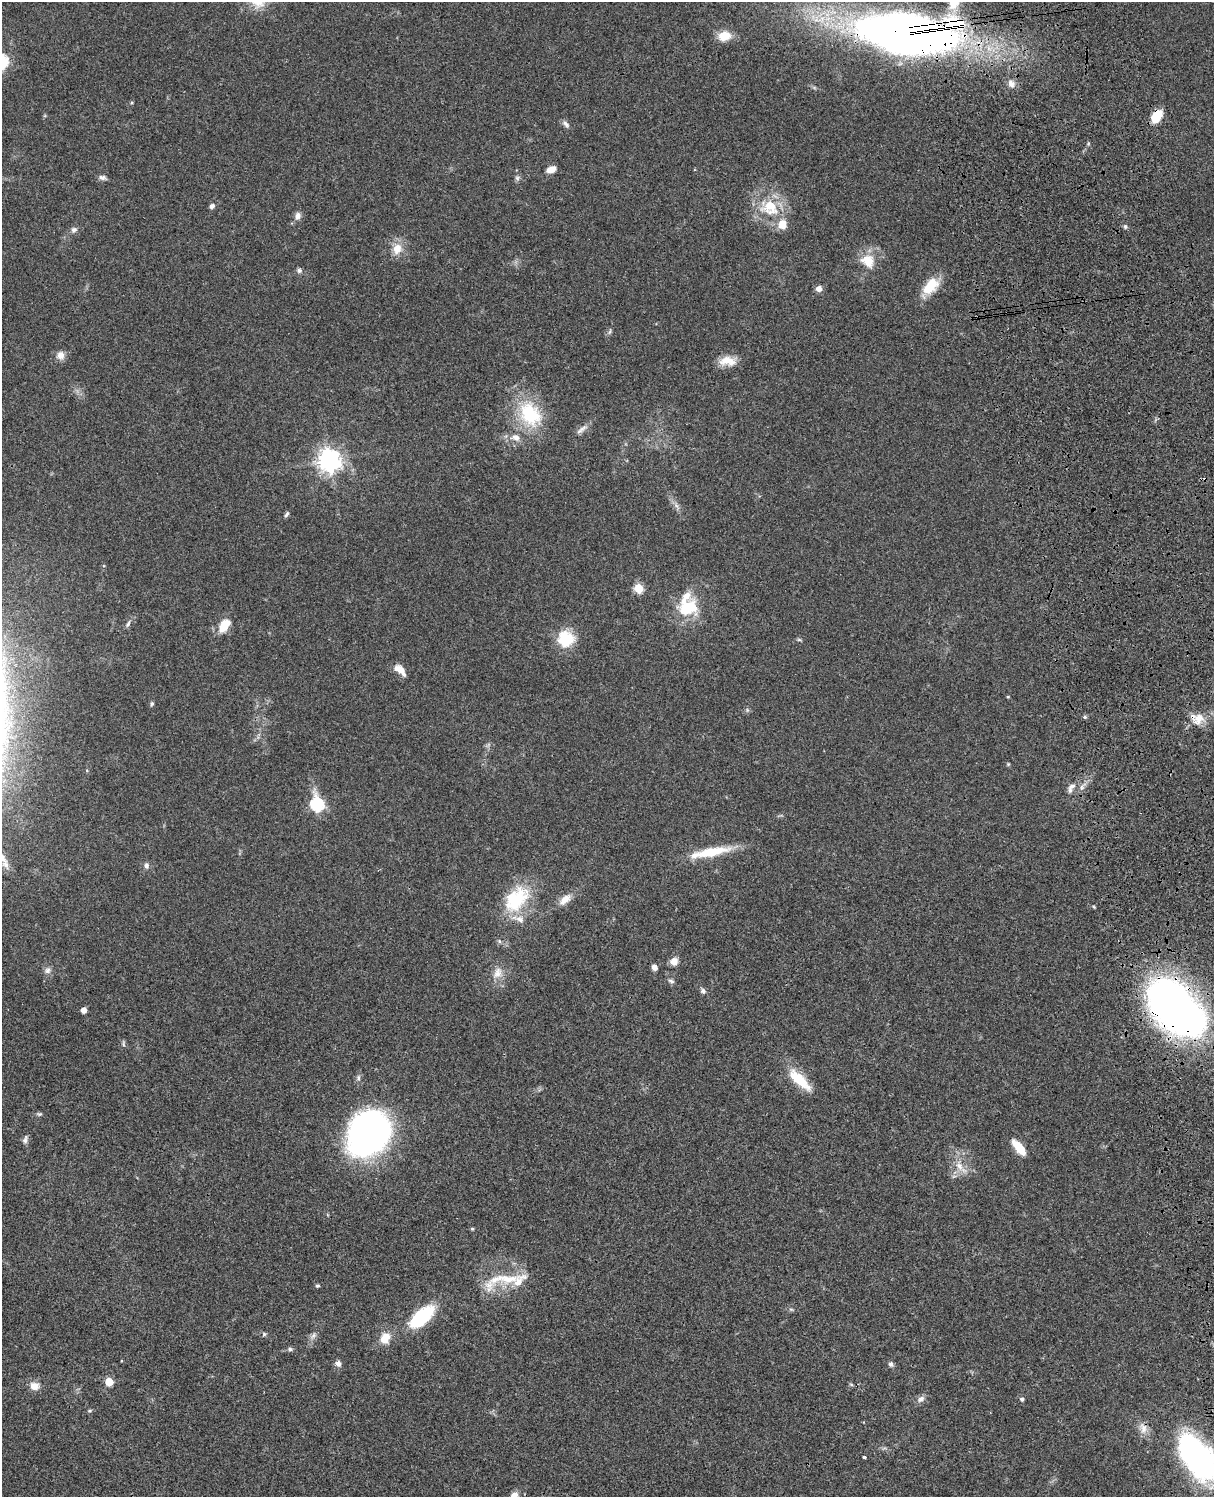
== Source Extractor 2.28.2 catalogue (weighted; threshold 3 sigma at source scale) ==
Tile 6 of 4 x 3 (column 2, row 2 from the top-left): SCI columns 1333-2544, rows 1774-3268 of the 5088 x 4927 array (HDU 1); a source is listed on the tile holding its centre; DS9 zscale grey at full resolution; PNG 1216 x 1499 px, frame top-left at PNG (2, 2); no overlay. Shown black and unused: <1% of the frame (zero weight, under 3 of 4 exposures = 6% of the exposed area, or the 3 px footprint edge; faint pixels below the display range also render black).
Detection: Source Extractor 2.28.2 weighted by HDU 2 'WHT'; one run over the whole footprint, this tile lists its part. Background 0.0801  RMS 0.0058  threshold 0.0261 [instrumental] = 3 sigma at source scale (4.5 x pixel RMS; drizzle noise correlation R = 1.50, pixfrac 1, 0.05/0.05 arcsec/px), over >= 5 px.
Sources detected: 90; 5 inside a brighter listed object's ellipse — not listed separately; the other 85 listed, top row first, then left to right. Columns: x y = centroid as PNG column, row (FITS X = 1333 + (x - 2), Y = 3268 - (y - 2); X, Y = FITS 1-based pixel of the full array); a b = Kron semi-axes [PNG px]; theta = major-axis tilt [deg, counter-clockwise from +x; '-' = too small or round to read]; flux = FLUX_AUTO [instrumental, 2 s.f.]
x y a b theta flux
907 34 72 28 -5 740
724 36 15 11 9 8.9
1011 84 10 9 - 3.3
1157 116 15 10 54 11
566 124 12 5 -46 1.8
551 169 10 7 24 4.4
102 178 11 6 -14 1.8
517 178 7 6 - 1.3
212 206 6 5 - 1.8
770 207 21 19 -8 22
298 216 10 7 66 3.1
782 224 14 11 89 6.8
1125 227 6 5 - 1.1
74 230 8 7 - 2
397 249 15 11 73 7.5
868 261 20 16 -38 11
299 270 7 6 - 1.5
929 288 24 14 36 13
819 289 6 6 - 3.6
610 332 8 4 71 1.1
60 355 10 10 - 3.9
728 361 22 11 0 8.5
530 414 36 27 -54 35
582 429 20 6 37 3.1
329 460 8 7 - 440
677 506 12 4 -64 2
287 514 9 5 58 1.2
639 588 5 5 - 28
688 608 28 21 17 24
128 624 10 5 58 1.7
224 625 14 8 54 12
566 639 21 19 4 18
799 640 6 4 -1 0.81
400 670 16 8 -43 6
1008 697 5 3 - 0.47
152 704 6 5 - 1
1085 717 5 5 - 0.86
1198 719 20 14 42 8.5
1008 764 5 4 - 0.65
1072 786 12 7 30 3.1
317 805 8 6 -76 74
710 852 51 10 11 21
5 865 12 9 -58 3.9
146 866 9 6 88 1.9
516 899 38 24 49 32
565 900 20 9 41 5.9
1094 907 5 3 - 0.51
499 941 6 4 -71 0.82
674 961 8 7 - 5
654 967 6 5 - 2.6
48 970 8 8 - 2.2
497 973 17 12 64 6.4
671 981 8 5 -27 1.5
703 991 7 6 - 1.7
1176 1008 71 38 -48 300
84 1010 4 4 - 4.7
123 1044 9 4 90 0.98
358 1078 8 5 -89 1.4
799 1080 32 11 -43 18
39 1114 7 5 -18 0.99
368 1133 40 32 51 200
25 1140 12 6 70 1.8
1019 1147 20 8 -51 9.6
959 1166 17 9 -60 6.7
472 1229 5 4 - 0.64
505 1279 65 16 16 22
317 1286 5 4 - 0.85
791 1309 6 4 -1 0.87
422 1317 31 14 41 36
264 1334 6 6 - 0.95
313 1336 10 5 63 2
385 1338 14 11 73 8.4
290 1349 7 5 -1 1.3
338 1364 8 7 - 2.4
891 1364 7 6 - 1.5
109 1382 5 5 - 17
851 1384 6 3 -20 0.69
34 1386 12 10 -18 4.9
921 1399 11 8 39 2.7
1022 1399 5 5 - 1.4
90 1411 6 5 - 0.82
1143 1429 15 10 -84 5
864 1457 3 3 - 1.3
1198 1458 45 23 -55 160
514 1495 9 7 49 4.4
Overlapping masked pixels (flux is a lower limit): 4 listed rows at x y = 907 34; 1157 116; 1198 719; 1176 1008
Isophote crosses this tile's border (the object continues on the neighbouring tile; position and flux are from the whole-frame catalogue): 3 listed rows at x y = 907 34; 1198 1458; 514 1495